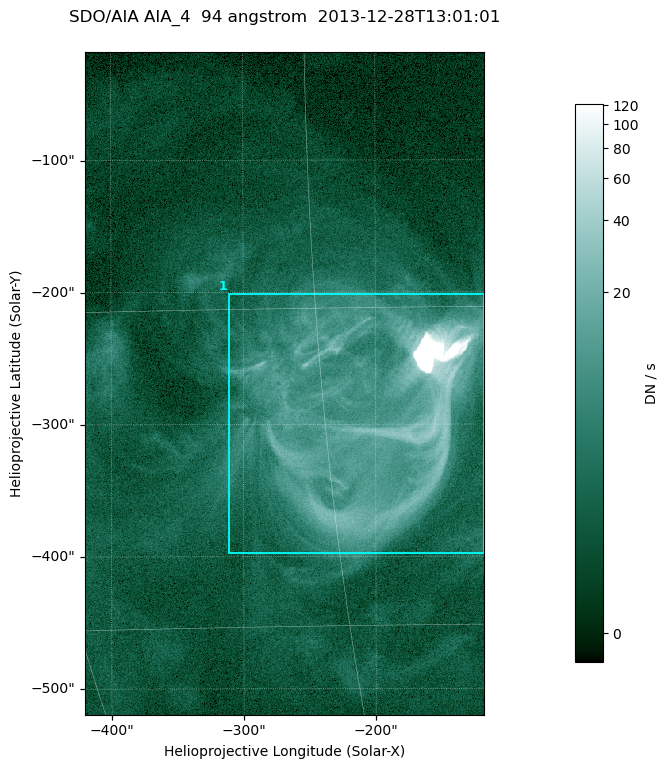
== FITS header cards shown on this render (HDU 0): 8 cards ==
TELESCOP= 'SDO/AIA '
INSTRUME= 'AIA_4   '
WAVELNTH=                   94
WAVEUNIT= 'angstrom'
DATE-OBS= '2013-12-28T13:01:01.12'
CTYPE1  = 'HPLN-TAN'
CTYPE2  = 'HPLT-TAN'
BUNIT   = 'DN / s  '

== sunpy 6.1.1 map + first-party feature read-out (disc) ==
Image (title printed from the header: SDO/AIA AIA_4  94 angstrom  2013-12-28T13:01:01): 503 x 835 px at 0.6 arcsec/px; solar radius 976 arcsec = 1626 px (partial field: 5.1% of the solar disc is inside the frame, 100% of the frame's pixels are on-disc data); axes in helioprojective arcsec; data unit DN / s (BUNIT, on the colour bar)
Orientation: roll -0.138 deg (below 1 deg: not rotated)
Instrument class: DISC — disc imager (sunpy class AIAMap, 94 A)
Bright regions (active regions / flare kernels): reference = the on-disc median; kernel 5 px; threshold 5 sigma = 6.95 DN / s over a disc level ~1.82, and >= 1.15x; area >= 420 px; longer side >= 6 px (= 3.6 arcsec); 1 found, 1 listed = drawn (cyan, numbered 1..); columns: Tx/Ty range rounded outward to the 2 arcsec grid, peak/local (2 s.f.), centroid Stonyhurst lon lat
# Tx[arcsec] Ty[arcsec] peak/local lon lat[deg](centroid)
1 -312..-116 -398..-200 601 -13 -20